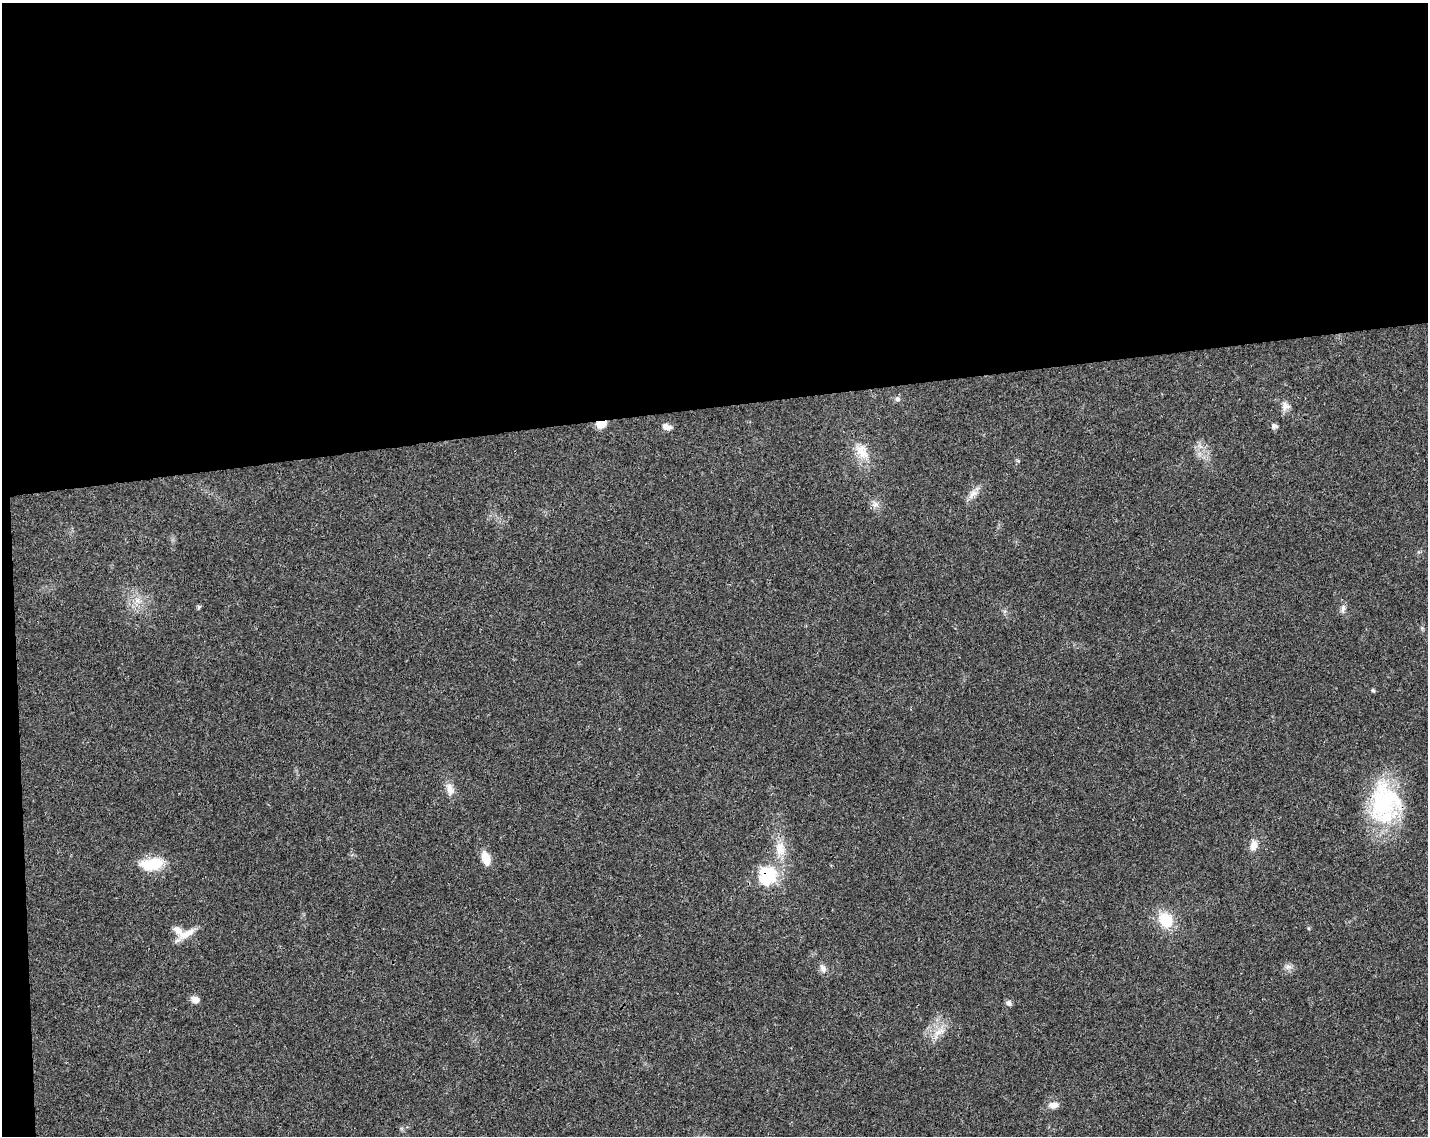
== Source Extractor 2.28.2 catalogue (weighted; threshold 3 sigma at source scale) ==
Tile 1 of 3 x 4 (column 1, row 1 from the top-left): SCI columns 57-1482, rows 3459-4592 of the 4348 x 4649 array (HDU 1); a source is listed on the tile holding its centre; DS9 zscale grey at full resolution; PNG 1430 x 1138 px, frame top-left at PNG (2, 3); no overlay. Shown black and unused: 37% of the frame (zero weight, under 3 of 4 exposures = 5% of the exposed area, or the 3 px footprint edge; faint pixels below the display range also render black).
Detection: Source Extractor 2.28.2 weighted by HDU 2 'WHT'; one run over the whole footprint, this tile lists its part. Background 0.025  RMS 0.0029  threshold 0.013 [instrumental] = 3 sigma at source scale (4.5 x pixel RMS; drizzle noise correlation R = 1.50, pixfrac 1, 0.0396/0.0396 arcsec/px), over >= 5 px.
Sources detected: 30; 3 inside a brighter listed object's ellipse — not listed separately; the other 27 listed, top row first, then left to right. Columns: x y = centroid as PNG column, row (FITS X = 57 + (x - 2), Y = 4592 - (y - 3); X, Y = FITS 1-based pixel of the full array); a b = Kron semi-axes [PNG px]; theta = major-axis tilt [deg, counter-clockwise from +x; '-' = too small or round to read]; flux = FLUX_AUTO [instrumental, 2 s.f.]
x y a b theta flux
897 399 7 7 - 0.83
1285 406 11 11 - 1.8
601 424 9 7 14 4.4
1275 426 8 6 -4 0.82
666 427 11 7 -19 1.7
862 451 26 15 -57 5.6
973 494 16 8 51 2.1
875 504 9 8 - 1.4
137 600 9 7 -47 1.7
199 607 6 4 63 0.49
1343 609 12 6 80 1.1
1373 690 5 4 - 0.42
450 789 17 10 -72 2.6
1384 802 50 40 47 29
1254 845 15 9 79 2.3
780 849 21 13 -86 4.9
486 858 19 10 -72 3.4
152 864 26 13 9 10
767 876 9 8 - 34
1165 920 18 14 -57 9.1
188 933 28 9 30 3.5
1288 966 10 7 -2 1.2
823 968 12 8 -61 1.5
195 999 10 8 -17 1.5
1008 1003 8 7 - 0.84
940 1032 18 9 25 3.2
1053 1105 13 8 7 2
Overlapping masked pixels (flux is a lower limit): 3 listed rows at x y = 601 424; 1384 802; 767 876